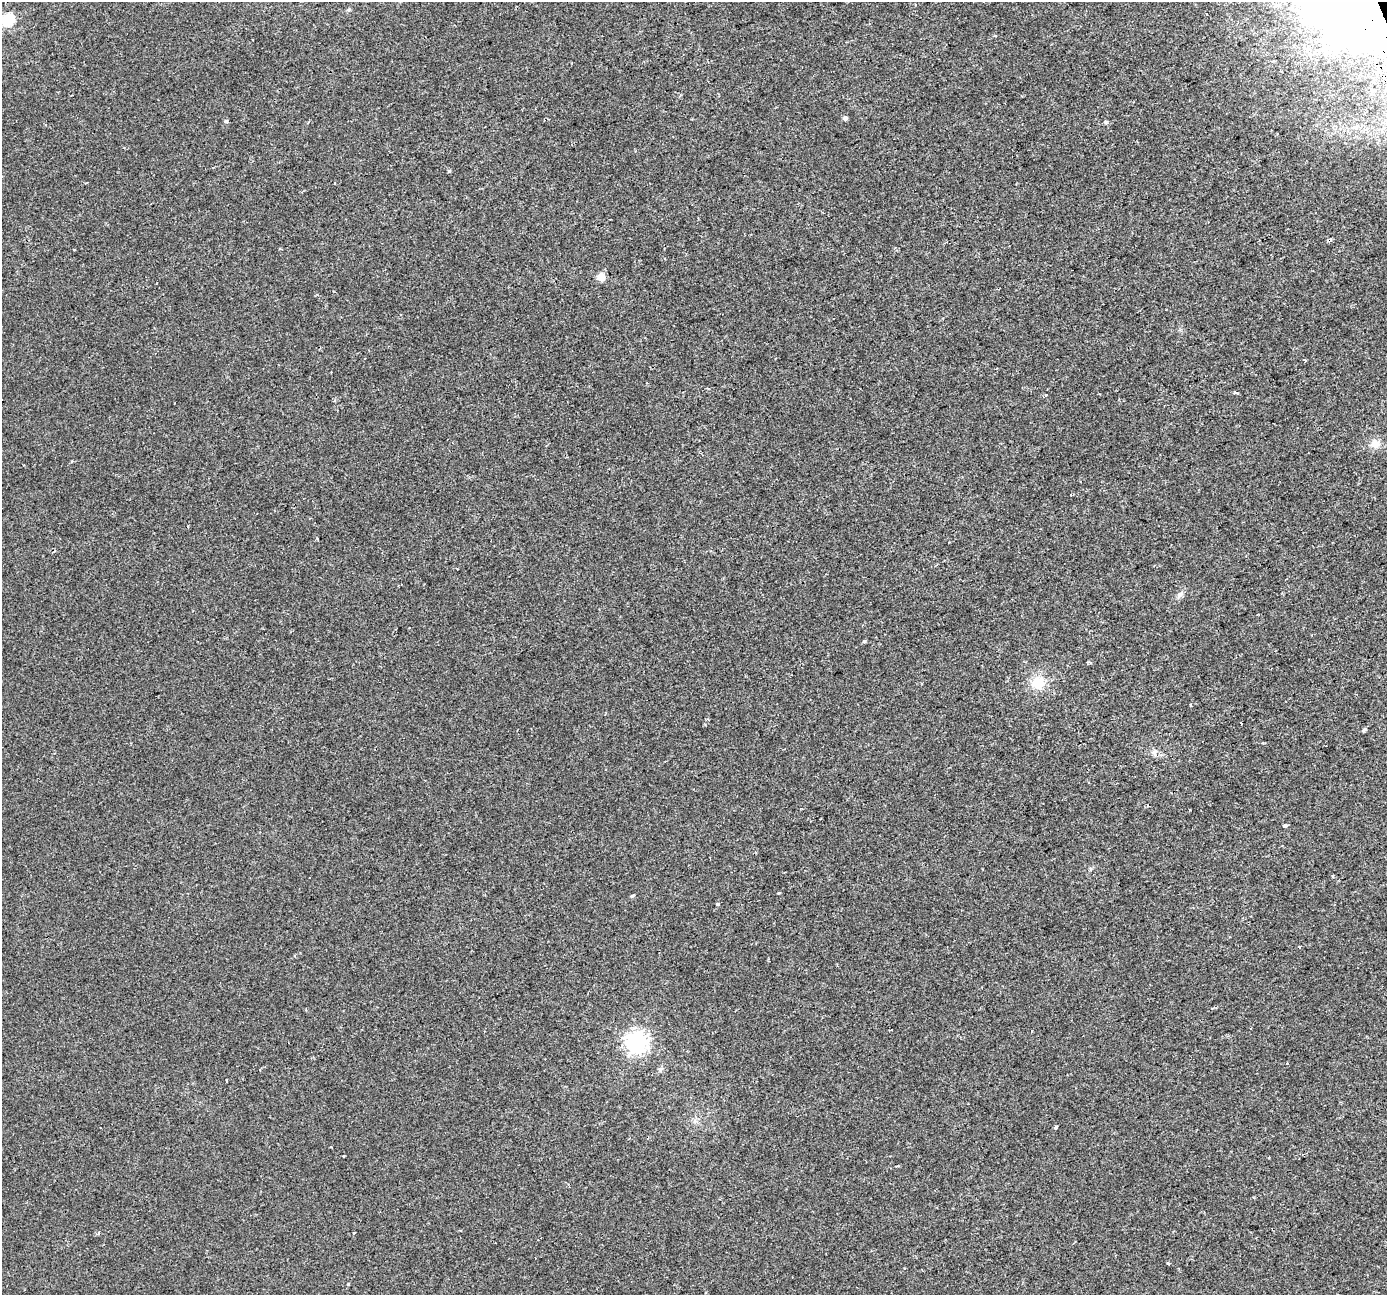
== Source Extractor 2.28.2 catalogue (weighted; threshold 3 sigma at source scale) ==
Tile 10 of 4 x 4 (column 2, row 3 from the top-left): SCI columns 1411-2795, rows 1383-2675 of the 5624 x 5415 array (HDU 1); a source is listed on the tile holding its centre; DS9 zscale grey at full resolution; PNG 1389 x 1297 px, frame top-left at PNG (2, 2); no overlay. Shown black and unused: <1% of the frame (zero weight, under 2 of 3 exposures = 2% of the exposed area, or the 3 px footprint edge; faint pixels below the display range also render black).
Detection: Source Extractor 2.28.2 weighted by HDU 2 'WHT'; one run over the whole footprint, this tile lists its part. Background 0.00151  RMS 0.0035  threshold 0.0157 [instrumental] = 3 sigma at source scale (4.5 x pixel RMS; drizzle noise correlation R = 1.50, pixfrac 1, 0.0396/0.0396 arcsec/px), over >= 5 px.
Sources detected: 42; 2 inside a brighter object's white glare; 5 cosmic-ray / hot-pixel residue — not listed; the other 35 listed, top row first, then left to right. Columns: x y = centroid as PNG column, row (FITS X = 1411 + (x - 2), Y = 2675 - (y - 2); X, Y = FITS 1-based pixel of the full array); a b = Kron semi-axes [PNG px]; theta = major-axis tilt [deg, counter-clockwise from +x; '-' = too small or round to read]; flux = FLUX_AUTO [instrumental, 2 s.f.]
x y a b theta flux
1356 18 68 55 7 150
7 20 6 6 - 35
995 36 3 3 - 0.41
845 118 5 5 - 0.95
226 121 4 3 - 0.9
1105 122 6 4 -21 0.54
449 171 5 4 - 0.37
74 250 3 2 - 0.31
665 259 3 3 - 0.42
601 277 5 5 - 8.3
1235 393 5 3 - 0.54
1046 395 4 3 - 0.96
1375 444 13 10 6 2.8
1180 594 9 6 42 1.1
876 637 3 2 - 0.35
864 641 5 4 - 0.45
1038 682 15 15 - 7
1191 705 3 3 - 1.1
1241 723 3 3 - 1.1
1364 730 5 4 - 0.68
1154 752 8 7 - 1.2
1088 783 3 2 - 0.47
1285 826 4 3 - 0.78
1333 876 3 3 - 0.46
779 893 3 2 - 0.42
632 896 5 4 - 0.46
718 904 3 3 - 2.5
1299 947 3 3 - 0.35
636 1042 7 7 - 210
1287 1063 4 2 - 0.27
260 1069 3 3 - 0.64
660 1069 6 6 - 0.76
1056 1127 4 3 - 0.42
1168 1263 4 3 - 0.6
348 1284 4 3 - 0.3
Overlapping masked pixels (flux is a lower limit): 1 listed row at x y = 1356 18
Isophote crosses this tile's border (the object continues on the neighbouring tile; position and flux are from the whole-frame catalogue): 2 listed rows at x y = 1356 18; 7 20
Unlisted compact peaks at least as high as the median listed source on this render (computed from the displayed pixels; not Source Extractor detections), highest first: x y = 1190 810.